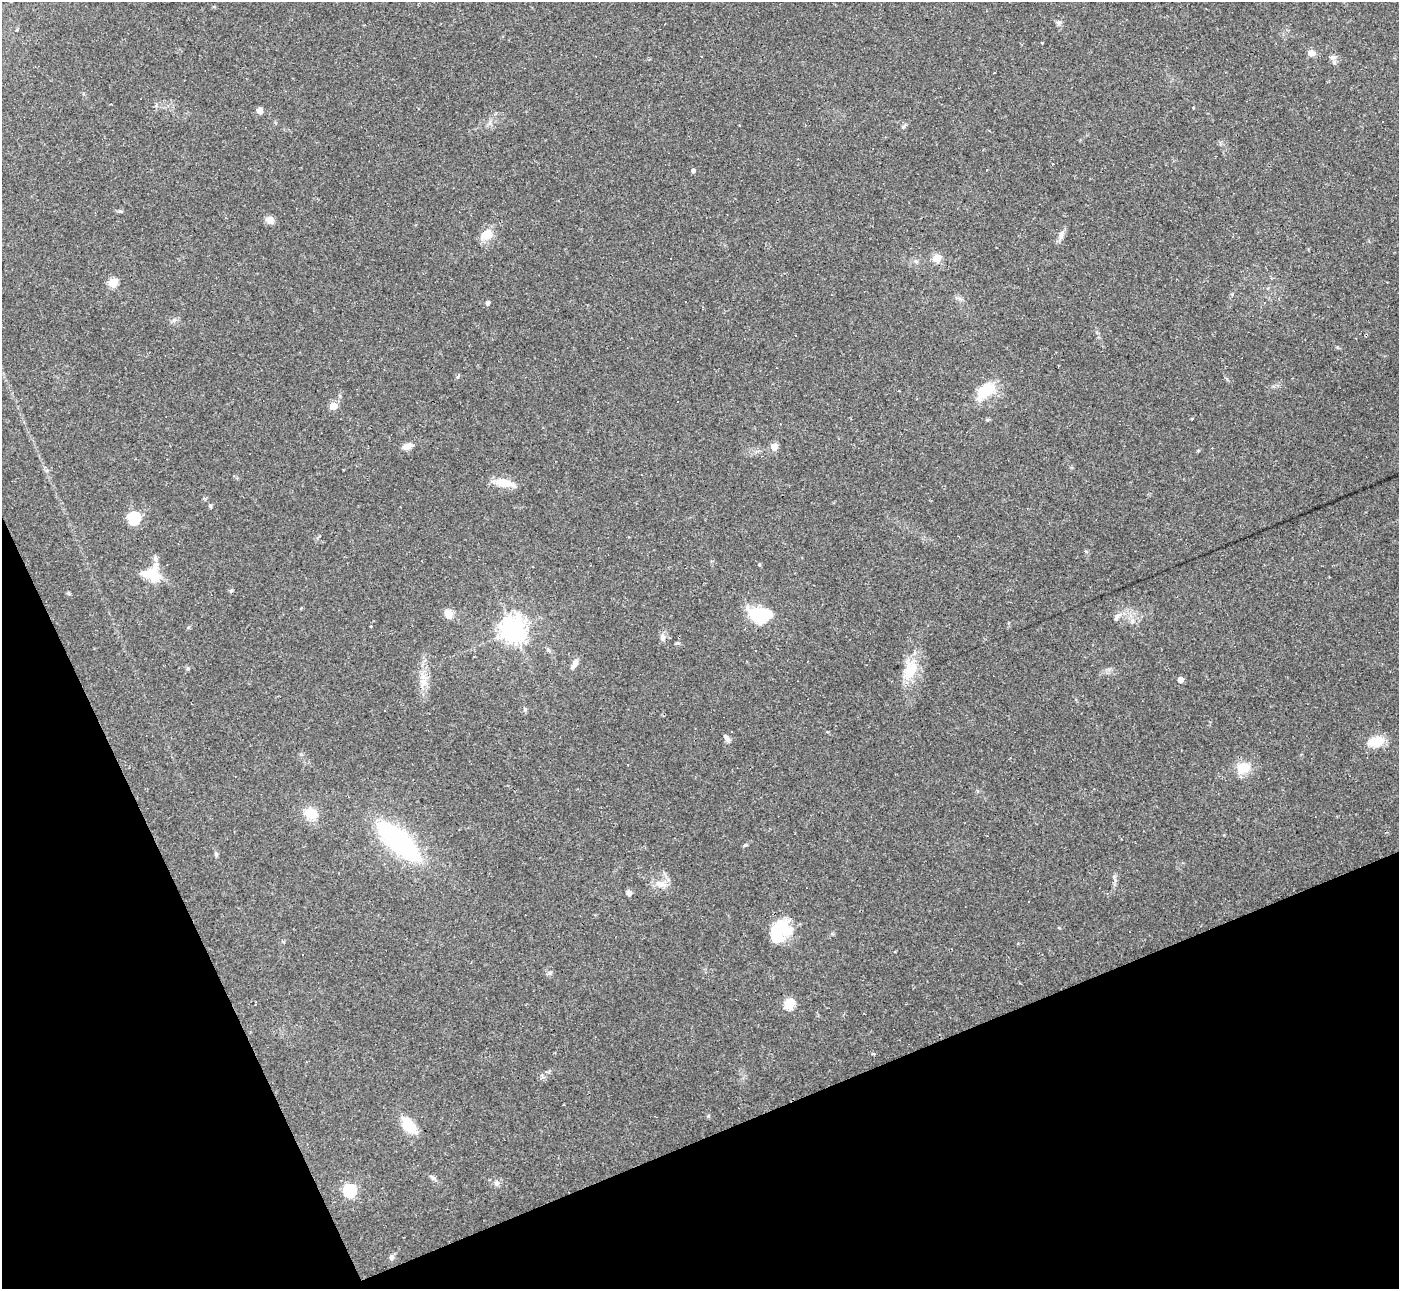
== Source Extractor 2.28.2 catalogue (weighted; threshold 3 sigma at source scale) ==
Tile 14 of 4 x 4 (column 2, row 4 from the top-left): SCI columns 1398-2794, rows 149-1435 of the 5588 x 5575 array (HDU 1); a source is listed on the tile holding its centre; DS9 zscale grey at full resolution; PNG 1401 x 1291 px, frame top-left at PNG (2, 2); no overlay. Shown black and unused: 21% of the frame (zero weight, under 2 of 3 exposures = <1% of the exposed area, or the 3 px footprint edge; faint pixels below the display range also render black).
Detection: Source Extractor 2.28.2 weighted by HDU 2 'WHT'; one run over the whole footprint, this tile lists its part. Background 0.0708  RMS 0.0057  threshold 0.0254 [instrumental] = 3 sigma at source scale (4.5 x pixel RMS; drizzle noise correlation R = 1.50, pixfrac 1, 0.05/0.05 arcsec/px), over >= 5 px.
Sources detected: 68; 12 cosmic-ray / hot-pixel residue — not listed; the other 56 listed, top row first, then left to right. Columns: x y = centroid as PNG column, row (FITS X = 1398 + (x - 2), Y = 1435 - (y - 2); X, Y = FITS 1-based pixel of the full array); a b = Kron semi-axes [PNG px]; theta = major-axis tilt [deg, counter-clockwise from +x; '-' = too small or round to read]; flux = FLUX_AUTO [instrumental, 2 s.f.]
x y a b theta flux
1058 22 7 4 -18 1.2
1311 53 9 9 - 2.5
1334 62 7 6 - 1.6
995 73 3 2 - 1.2
260 111 7 7 - 2.8
903 127 5 5 - 0.77
693 170 4 4 - 1.4
270 220 9 8 - 3.8
487 234 16 12 25 7.4
1061 235 15 6 76 2.6
937 258 5 5 - 18
916 261 6 4 -44 0.99
113 283 5 5 - 25
685 302 3 3 - 8.1
1264 302 4 3 - 0.63
487 303 4 4 - 2.2
796 335 3 2 - 0.7
986 390 22 12 39 18
678 401 3 3 - 1.1
333 406 5 5 - 14
1192 419 3 3 - 3.3
407 446 10 7 19 3.8
774 447 5 5 - 10
505 483 27 10 -9 8.2
210 506 5 4 - 0.81
134 518 6 6 - 65
590 565 3 2 - 0.5
151 573 25 20 3 14
231 591 5 5 - 0.77
448 614 9 8 - 5.7
760 614 28 16 -4 24
1117 617 11 6 58 1.9
513 630 8 8 - 500
663 637 10 7 -78 2.4
575 663 11 6 63 3.3
188 668 5 5 - 0.83
913 668 22 16 -59 12
1180 680 5 4 - 4.1
423 682 12 11 - 4.7
385 710 3 2 - 0.49
727 738 12 5 -57 1.8
1376 742 16 10 15 13
1243 768 17 12 16 11
311 813 13 12 - 9.3
398 841 37 14 -42 120
745 845 6 4 43 0.79
216 854 6 5 - 0.96
660 884 14 9 -10 5.2
629 893 7 6 - 2.1
781 931 22 17 41 30
789 1004 5 5 - 40
409 1126 13 8 -50 21
433 1178 7 5 -43 1.3
496 1183 7 7 - 1.7
350 1191 6 6 - 76
391 1257 7 7 - 1.5
Unlisted compact peaks at least as high as the median listed source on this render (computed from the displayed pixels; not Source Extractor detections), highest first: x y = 708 1116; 550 973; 120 211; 174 320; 759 565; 68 593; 1086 551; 525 709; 676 643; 458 377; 1059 928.